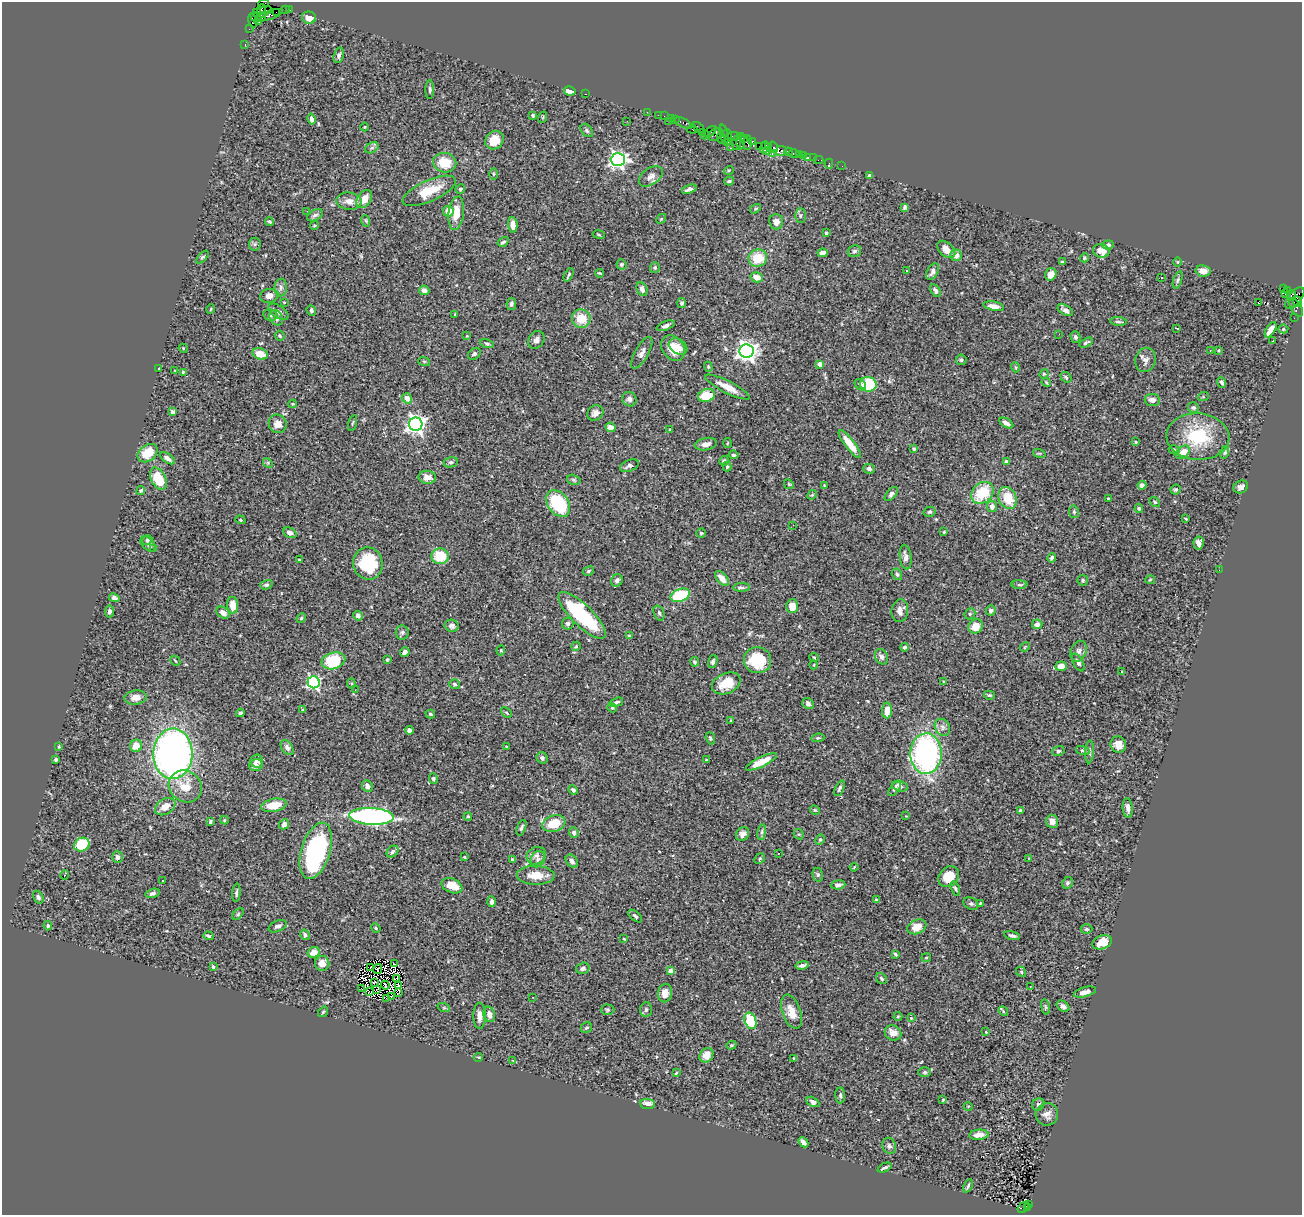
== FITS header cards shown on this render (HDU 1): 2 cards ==
NAXIS1  =                 1300
NAXIS2  =                 1213

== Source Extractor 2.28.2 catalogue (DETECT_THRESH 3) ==
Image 1300 x 1213 px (HDU 1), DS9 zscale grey, 1 PNG px = 1 image px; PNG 1304 x 1217 px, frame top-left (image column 1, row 1213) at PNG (2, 2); each listed source drawn as its Kron ellipse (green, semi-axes under 4 px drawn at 4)
Background 0.98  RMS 0.045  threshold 0.135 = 3 sigma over >= 5 px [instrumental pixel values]
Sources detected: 471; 4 with non-positive FLUX_AUTO (blend fragments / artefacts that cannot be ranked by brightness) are neither listed nor drawn; the other 467 listed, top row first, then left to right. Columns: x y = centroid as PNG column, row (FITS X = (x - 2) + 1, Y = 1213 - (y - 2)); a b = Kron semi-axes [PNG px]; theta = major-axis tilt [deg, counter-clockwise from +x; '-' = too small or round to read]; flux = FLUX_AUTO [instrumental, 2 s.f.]
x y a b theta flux
263 3 5 3 - 23
285 9 2 2 - 10
266 10 6 3 0 51
290 10 3 2 - 32
262 11 7 3 88 100
276 12 3 2 - 32
257 13 3 2 - 36
269 15 14 4 19 340
262 17 4 3 - 260
256 18 7 2 -48 130
309 18 7 6 - 27
253 21 7 4 -77 130
249 29 2 2 - 21
245 45 3 2 - 24
339 55 8 5 74 8
430 90 9 4 89 6
570 91 6 4 -11 23
586 94 3 2 - 110
647 112 2 2 - 17
533 115 3 3 - 5.9
658 115 2 2 - 33
664 116 2 2 - 11
543 117 6 3 72 2.9
671 118 2 2 - 43
312 119 6 4 -77 9.5
675 120 2 2 - 23
627 121 2 2 - 2.3
669 121 2 2 - 75
683 123 9 4 -27 150
364 127 4 3 - 2.4
698 127 7 3 -40 59
692 129 5 3 - 74
587 130 7 5 -50 5.8
702 132 2 2 - 68
710 132 7 3 40 92
724 134 9 4 -77 130
705 135 4 2 - 19
715 135 8 5 35 320
727 135 5 3 - 130
734 136 7 2 -7 240
721 138 6 3 -82 150
743 139 4 2 - 69
494 140 10 8 43 51
741 141 8 3 84 180
752 141 3 3 - 79
728 142 2 2 - 20
737 142 7 4 74 360
747 142 7 3 88 170
759 146 2 2 - 52
768 146 3 3 - 74
764 147 6 3 72 190
773 147 6 4 -74 120
372 148 7 5 29 6.4
731 148 3 2 - 2.9
767 151 3 3 - 36
781 151 6 5 - 220
789 152 4 2 - 62
772 154 3 3 - 120
794 154 5 3 - 97
799 154 3 3 - 22
803 155 3 2 - 10
808 157 3 3 - 67
813 158 2 2 - 11
618 160 7 6 - 1000
818 160 5 2 - 31
445 163 12 9 -12 62
829 164 5 2 - 14
842 166 2 2 - 15
729 170 5 3 - 2.8
494 174 6 4 -90 3.7
870 175 4 3 - 7.1
651 176 13 8 35 16
729 181 5 3 - 4.7
460 189 5 4 - 5.3
689 189 7 4 20 9.2
429 191 28 10 24 73
364 199 10 6 54 31
349 201 12 8 -6 22
905 207 4 3 - 6.1
755 209 6 3 32 3.3
307 211 2 2 - 1.8
448 211 5 5 - 29
456 213 17 7 83 45
315 215 9 5 29 7.9
800 216 7 5 90 4.9
661 219 5 4 - 3.6
269 221 4 4 - 4.6
366 221 6 3 -71 3.7
776 222 7 7 - 20
314 225 4 4 - 4.1
513 225 8 4 -84 21
826 233 4 4 - 3.5
599 234 6 3 -10 3.5
503 242 6 3 31 5.7
255 244 6 6 - 5.6
1108 245 6 4 7 9.6
946 249 10 6 -42 20
854 251 7 6 - 7
1101 251 8 6 -11 45
823 253 5 4 - 18
956 255 5 5 - 22
202 257 8 4 46 5
758 258 9 8 - 71
1084 258 4 4 - 4.7
1062 262 3 3 - 5.3
1177 262 5 3 - 2.7
621 264 5 5 - 5.5
655 267 5 5 - 5.4
907 271 3 3 - 10
1203 271 7 5 -9 24
933 272 9 5 61 11
600 273 4 3 - 3.5
1051 274 6 5 - 20
569 275 7 3 64 4.7
757 277 6 5 - 26
1161 278 2 2 - 2.4
1178 280 9 4 71 5.9
281 287 9 6 89 9.4
1284 288 3 2 - 340
642 289 7 5 -65 12
424 290 5 5 - 12
935 290 7 4 -60 8.9
1287 290 3 2 - 11
1285 294 2 2 - 11
1291 295 5 3 - 74
269 296 9 7 13 18
1295 298 13 6 51 430
284 302 3 2 - 2.4
1297 302 5 4 - 230
682 303 5 4 - 5.3
1259 303 3 2 - 12
511 304 6 5 - 8
994 306 10 4 -11 18
1296 307 10 5 -59 170
211 309 5 3 - 2.6
311 310 5 4 - 5.2
1065 310 8 5 -28 11
278 312 11 6 -34 11
455 314 3 2 - 1.8
270 315 7 5 -14 5.9
276 318 8 6 -58 12
1294 318 2 2 - 14
581 319 9 9 - 62
1118 322 8 2 -4 4.6
666 326 10 4 20 8.1
1177 328 3 2 - 3.3
1283 329 5 4 - 4.6
1271 330 9 4 58 28
1059 334 2 2 - 1.7
280 336 5 4 - 3.8
467 336 2 2 - 2.1
1075 337 6 5 - 7.2
536 340 9 7 54 11
1273 340 2 2 - 1.9
1086 343 7 2 27 4.2
487 344 7 4 -14 4.8
678 347 10 7 -31 16
183 348 5 3 - 2.4
673 348 14 10 -51 48
1210 350 3 2 - 2.5
1219 350 3 2 - 2.3
746 351 7 6 - 1600
642 353 18 7 61 17
260 354 8 5 -18 44
474 354 7 5 36 6.3
961 360 5 5 - 5.1
1145 360 12 10 77 16
424 361 6 4 -19 3.8
820 364 4 4 - 21
708 367 5 4 - 3.9
1015 367 5 3 - 3
159 369 3 2 - 2
175 370 3 2 - 2
183 372 3 3 - 3.1
1044 374 5 4 - 3.3
1066 377 6 4 -39 6.1
1046 382 5 3 - 3.3
1222 382 6 4 -67 6.8
868 384 8 7 - 120
860 385 6 5 - 8.9
727 387 24 6 -27 36
707 395 9 6 16 93
1203 397 5 3 - 2.8
407 398 5 4 - 27
629 399 7 6 - 11
1152 400 7 6 - 17
293 404 4 4 - 2.9
1193 407 5 5 - 6
173 412 4 3 - 19
595 413 8 7 - 14
352 423 8 2 75 3.1
1006 423 8 4 -30 11
278 424 9 8 - 22
416 424 7 6 - 1300
610 427 5 4 - 18
670 430 3 2 - 3.1
1198 437 31 23 -3 160
1135 442 3 3 - 3.6
728 443 5 3 - 2.8
706 444 11 6 10 17
850 444 17 5 -53 44
914 449 4 3 - 3.9
1174 450 5 4 - 6.1
1183 452 8 5 40 40
1225 452 6 4 72 4
148 453 11 8 38 69
1039 453 6 4 -18 3.9
733 455 5 4 - 5.6
168 458 8 4 -33 13
724 461 5 4 - 6.9
451 462 7 5 13 6.1
1006 462 3 3 - 17
268 463 5 4 - 3.4
629 466 10 5 22 11
727 467 5 4 - 4.4
869 469 6 5 - 9.1
427 477 9 6 -8 19
158 479 12 7 -62 86
574 480 7 5 -17 5
789 484 5 4 - 3.8
824 485 3 2 - 2.1
1142 485 4 4 - 12
1241 487 8 6 28 11
1176 489 5 5 - 5.1
141 490 4 4 - 4.2
982 493 12 9 42 120
891 494 8 4 50 8.4
812 495 5 4 - 3.4
1008 498 11 8 -65 72
1108 498 3 2 - 2.3
1155 502 6 4 -37 4
558 504 15 10 -55 210
992 507 5 5 - 15
1139 508 4 4 - 4.6
930 512 6 5 - 4.8
1074 512 6 5 - 5.4
1186 519 3 2 - 2.7
240 520 5 4 - 3.5
793 525 3 2 - 2.7
944 532 3 2 - 2.8
290 533 7 4 -27 14
701 533 4 4 - 4.7
147 540 5 4 - 6
1199 543 6 5 - 14
148 544 9 6 -47 9.8
154 549 2 2 - 3.2
440 556 9 8 - 86
906 557 12 6 -83 16
1052 558 5 4 - 6
300 560 3 3 - 4.2
368 563 16 14 -79 170
1219 570 2 2 - 3.9
588 571 6 4 28 4.8
897 574 6 5 - 5.3
722 578 9 5 -49 28
1150 579 5 3 - 2.9
617 580 6 5 - 8.7
1083 580 5 5 - 5.6
266 585 6 4 17 4.7
1019 585 8 4 -1 5.3
741 587 8 4 0 5.6
680 595 10 6 18 140
114 598 5 4 - 11
233 605 8 5 -86 41
792 606 7 5 88 31
991 610 5 5 - 8.6
109 611 6 4 85 8.5
900 611 11 8 82 18
223 613 7 5 -35 16
659 613 8 5 -69 6.6
970 614 6 5 - 5.1
582 615 31 10 -44 270
358 616 5 4 - 11
301 618 5 4 - 4.1
568 623 6 5 - 6.4
1037 624 5 5 - 9.3
452 626 7 6 - 9.2
976 626 7 6 - 37
402 632 7 6 - 7.6
629 636 4 3 - 3.1
576 646 5 4 - 3.7
905 647 4 4 - 7.3
1025 647 5 4 - 3.3
501 650 5 4 - 3.5
1079 651 11 7 68 13
405 652 5 4 - 8.8
814 657 5 3 - 2.9
881 657 8 6 -62 11
387 659 4 3 - 3.1
757 660 13 13 - 110
175 661 5 2 - 2.5
333 661 12 8 16 140
695 662 5 4 - 5.2
713 662 7 4 73 7.6
1078 662 10 5 -61 9.7
814 665 4 3 - 2.1
1061 666 6 4 3 27
1122 672 3 3 - 2.7
314 682 6 6 - 480
944 682 4 3 - 3.6
726 683 15 10 24 56
351 684 5 4 - 4
454 684 5 5 - 5.9
355 690 2 2 - 2
989 695 5 4 - 4.6
136 697 11 7 7 20
616 702 7 4 18 6.2
808 703 6 5 - 7.2
612 708 5 4 - 3.6
303 710 4 3 - 3
887 711 8 5 -90 37
240 713 4 3 - 5.2
506 713 6 4 -44 3.5
430 714 5 3 - 4.1
731 721 3 2 - 3.7
942 727 9 7 -56 12
409 730 4 4 - 11
710 738 6 4 -69 4.4
818 738 6 4 7 4.6
1118 745 8 7 - 25
136 746 6 6 - 34
506 746 3 2 - 1.8
59 747 3 3 - 3.1
287 748 8 5 -56 11
1058 751 6 5 - 6.4
1083 751 7 4 -17 4.7
1090 752 11 3 87 5.7
926 753 20 15 88 730
173 754 25 19 89 1400
542 758 6 5 - 8.7
56 760 3 3 - 5.2
707 760 3 3 - 3.9
257 761 6 6 - 14
761 762 17 5 26 48
256 765 6 6 - 15
433 779 5 4 - 6.9
185 786 17 15 -36 69
367 786 6 5 - 9
900 786 8 5 -14 12
839 788 8 3 65 5.2
894 789 8 4 50 5.9
573 790 5 4 - 7.1
274 805 13 6 11 54
165 807 11 7 32 34
1128 808 10 5 -85 13
815 810 5 4 - 3.4
1021 810 4 3 - 4.9
371 816 22 8 -3 810
906 816 3 3 - 2
468 817 4 3 - 3.5
224 820 4 4 - 2.8
1052 821 6 6 - 21
210 822 3 3 - 4.6
284 824 5 4 - 12
554 824 12 8 18 86
521 828 8 4 67 6.9
762 832 8 4 82 6
574 833 5 4 - 7.2
743 834 7 6 - 16
799 834 5 5 - 4.1
820 840 5 4 - 4.1
82 845 8 6 27 110
316 851 29 14 73 480
392 852 7 5 45 7.5
778 853 3 2 - 2.7
536 856 10 8 28 15
118 857 6 5 - 9.1
464 857 3 2 - 2.4
1029 858 4 4 - 2.5
512 859 4 3 - 3.6
538 859 8 7 - 10
760 859 6 5 - 4.6
572 861 7 5 -48 11
854 867 4 3 - 2.2
64 875 5 2 - 6.2
536 875 19 9 -2 46
818 875 7 5 -77 6.4
949 877 11 9 45 63
162 881 3 2 - 3.7
1067 883 6 5 - 5.9
838 885 7 4 6 9.5
452 886 11 7 -23 48
955 889 8 4 -71 5.2
152 893 7 4 15 7.6
236 893 9 3 85 6.6
38 897 7 4 -59 7.2
876 900 3 3 - 3.3
492 902 5 4 - 8.4
980 903 4 4 - 2.8
971 904 8 5 -25 7
238 914 7 4 46 3.9
635 916 8 4 -41 4.8
48 926 4 3 - 3.8
278 926 9 5 22 11
917 927 10 7 22 36
376 928 5 4 - 3.4
1086 929 6 5 - 4.5
305 935 5 4 - 7.2
208 936 5 3 - 4.6
1012 936 8 3 -13 8.1
624 939 3 3 - 2.2
1102 942 10 6 19 49
314 952 6 5 - 26
895 954 4 3 - 4.8
926 958 5 4 - 3.3
322 963 7 7 - 24
394 964 2 2 - 1.3
802 965 7 3 11 9.6
213 967 3 3 - 5.5
371 968 3 2 - 2.3
583 968 7 5 16 8.3
378 969 5 2 - 1.5
671 971 4 3 - 32
1021 972 5 4 - 4.2
881 978 6 5 - 5.3
397 979 4 2 - 2
374 982 4 2 - 1.2
385 985 4 2 - 1.6
398 986 3 3 - 7.6
1030 986 2 2 - 2.7
361 988 2 2 - 7
377 989 3 2 - 3.5
370 992 4 2 - 1.6
399 992 4 2 - 3.2
1085 992 11 5 15 13
665 993 9 7 80 27
391 997 3 2 - 2.3
532 997 3 2 - 3.1
387 998 2 2 - 59
1063 1006 7 5 -36 8.7
1045 1007 8 4 -81 4.7
444 1008 6 4 -18 4
608 1010 7 5 -1 4.6
646 1010 7 6 - 8.2
1003 1011 5 4 - 4.1
323 1012 5 3 - 3.9
792 1012 18 9 -70 36
489 1014 8 6 -74 17
479 1016 13 6 89 19
898 1016 4 4 - 3.2
911 1018 3 3 - 1.7
750 1021 8 5 -72 120
586 1028 6 5 - 5.8
986 1032 4 3 - 2.6
893 1033 8 7 - 25
731 1045 5 4 - 3.7
706 1055 8 6 49 35
478 1057 4 3 - 3.1
794 1058 4 3 - 2.7
512 1060 3 2 - 4.4
925 1072 6 5 - 4.5
676 1073 4 2 - 2.6
840 1095 8 5 -87 6.4
943 1100 3 2 - 2.6
813 1102 7 4 -28 9.6
648 1104 7 5 -4 20
1038 1104 6 6 - 7.8
968 1106 5 3 - 2.2
1047 1114 11 11 - 19
979 1135 9 5 5 24
803 1142 6 4 -47 12
889 1146 8 6 -68 8.6
885 1168 7 3 25 6.2
968 1186 7 3 64 4.2
1028 1204 3 2 - 110
1023 1207 6 5 - 270
1028 1208 3 3 - 69
At the frame edge (FLAGS 8, measured only in part): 1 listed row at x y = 263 3
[4 non-positive-flux detections neither listed nor drawn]